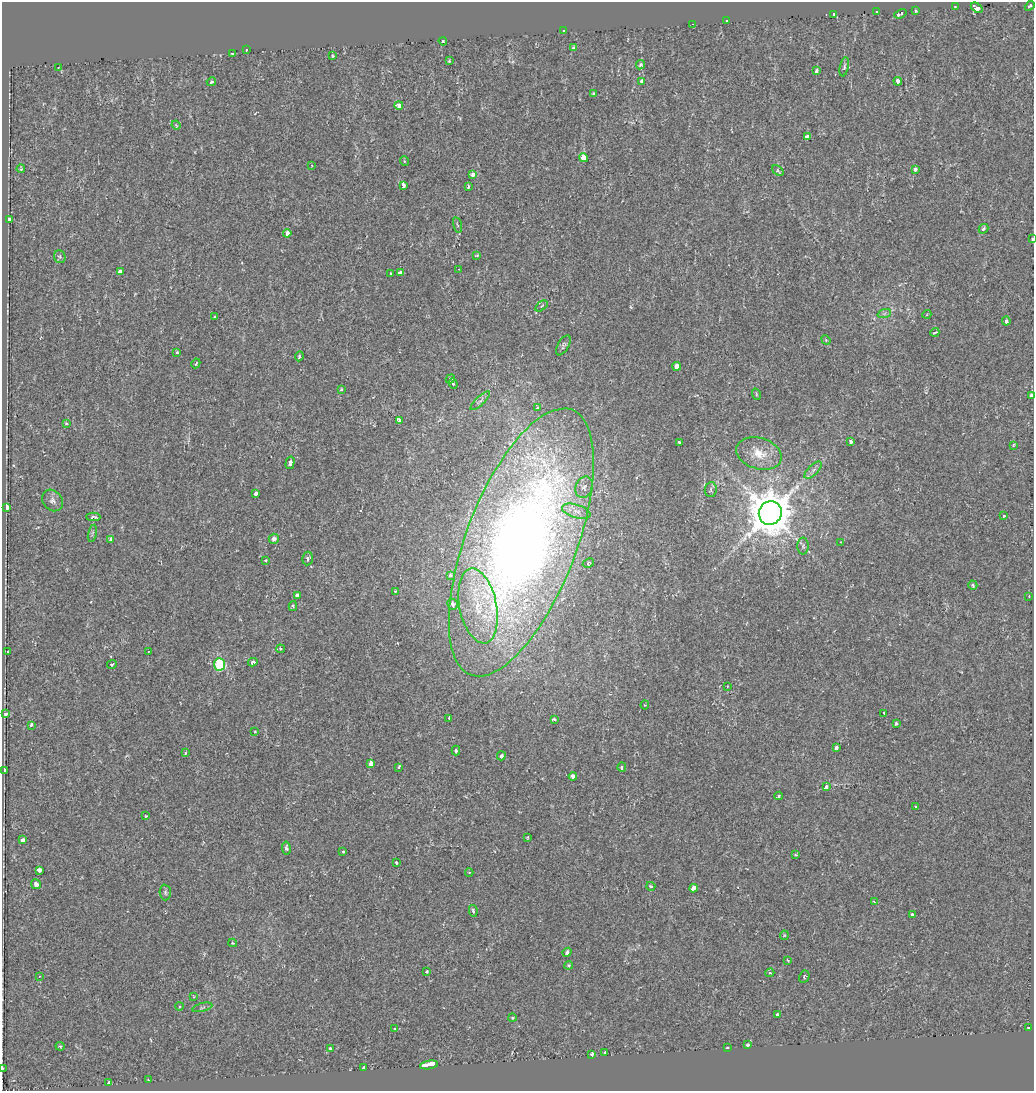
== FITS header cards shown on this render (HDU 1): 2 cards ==
NAXIS1  =                 1032
NAXIS2  =                 1089

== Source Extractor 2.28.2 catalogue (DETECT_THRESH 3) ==
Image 1032 x 1089 px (HDU 1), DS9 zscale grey, 1 PNG px = 1 image px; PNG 1036 x 1093 px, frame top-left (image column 1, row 1089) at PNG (2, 2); each listed source drawn as its Kron ellipse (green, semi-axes under 4 px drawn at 4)
Background 1.21e-04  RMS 0.007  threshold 0.021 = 3 sigma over >= 5 px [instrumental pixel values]
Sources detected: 170; all 170 listed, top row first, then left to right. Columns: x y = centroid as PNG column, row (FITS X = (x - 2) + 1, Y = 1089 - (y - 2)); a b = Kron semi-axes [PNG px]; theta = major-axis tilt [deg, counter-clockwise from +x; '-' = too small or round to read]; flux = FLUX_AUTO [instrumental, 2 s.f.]
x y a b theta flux
955 6 3 3 - 1.3
1030 6 5 4 - 0.86
977 8 6 4 -36 17
915 10 3 3 - 1.1
876 11 3 2 - 0.55
833 14 3 2 - 0.41
900 14 6 3 21 7.2
726 21 3 2 - 0.73
693 24 3 2 - 2.2
563 30 3 3 - 0.58
443 41 4 3 - 0.54
574 47 4 3 - 1.3
246 50 4 2 - 1.4
232 54 3 3 - 8.6
332 56 3 3 - 0.9
449 61 3 3 - 0.49
641 65 5 4 - 1.1
844 67 10 4 77 1
58 68 4 2 - 0.26
816 71 4 3 - 1.6
642 81 3 3 - 4.9
898 81 4 4 - 3.1
211 82 5 4 - 0.78
594 94 4 3 - 2.6
399 105 4 4 - 4.2
176 125 4 3 - 0.46
807 137 3 3 - 3.4
583 158 4 4 - 10
404 161 5 3 - 0.43
312 165 3 3 - 0.32
21 169 4 3 - 0.81
915 169 3 3 - 4.1
778 171 6 4 -39 0.63
473 175 4 3 - 3.7
403 185 4 3 - 9.5
468 186 3 3 - 1.8
9 219 3 3 - 1.6
457 225 8 3 -76 0.74
983 229 5 4 - 1.4
287 233 4 4 - 2.4
1032 239 3 3 - 0.49
477 255 4 3 - 0.77
60 257 6 5 - 0.89
459 269 2 2 - 0.26
120 271 4 3 - 1.9
391 273 3 2 - 0.42
400 273 4 3 - 11
541 306 7 4 37 0.86
884 314 7 4 19 0.9
927 314 4 3 - 0.36
215 317 4 2 - 0.38
1006 321 4 4 - 1.3
935 332 4 3 - 1.5
826 340 5 4 - 0.51
563 345 11 5 61 1.2
177 352 4 4 - 0.57
299 356 5 3 - 0.63
196 363 5 2 - 0.49
677 366 4 4 - 6
450 379 5 4 - 1.4
453 384 5 4 - 0.64
341 389 4 3 - 0.75
756 394 6 3 -72 0.47
1031 396 4 3 - 7.5
480 401 13 4 44 1.4
537 408 4 3 - 1
399 420 3 3 - 3.2
66 423 4 4 - 0.63
851 442 4 3 - 1.7
679 443 3 3 - 1.7
1013 445 4 3 - 0.46
759 453 23 15 -17 10
290 463 6 4 76 1.7
813 470 11 5 45 1.7
584 487 11 8 65 2
711 490 7 6 - 1.1
256 493 4 3 - 4
52 500 12 9 -50 2.2
6 507 3 3 - 33
576 511 15 6 -17 3.3
770 513 12 11 - 1600
1004 516 4 3 - 0.5
93 517 7 4 -2 1.2
92 533 8 3 77 0.81
111 539 3 3 - 3.7
274 539 5 5 - 1.6
521 542 142 55 69 590
841 542 3 3 - 0.51
803 546 8 5 -90 1.4
308 558 7 5 80 1.2
266 560 3 3 - 3.2
588 563 6 3 28 0.56
450 575 3 3 - 2.5
973 585 5 4 - 0.88
395 591 3 3 - 0.47
297 595 3 3 - 4.2
1029 596 3 3 - 0.25
453 604 5 5 - 2.5
293 606 5 3 - 0.67
478 606 38 18 -79 24
280 649 4 4 - 0.88
149 651 3 3 - 0.44
7 652 2 2 - 0.36
253 662 4 4 - 2
112 664 5 3 - 0.56
220 664 6 5 - 36
727 686 3 2 - 0.48
645 705 4 4 - 0.47
6 714 3 3 - 1.2
884 714 4 3 - 2
449 718 4 2 - 0.51
554 720 3 3 - 7.6
896 724 3 3 - 1.1
31 725 4 3 - 1.8
255 731 3 2 - 0.44
836 748 4 3 - 3.5
456 750 5 3 - 1.3
185 753 3 3 - 1
501 756 4 4 - 1.9
371 764 4 3 - 4.3
399 767 4 3 - 1.2
622 767 5 3 - 6.9
4 771 3 3 - 5.6
573 776 4 4 - 3.3
826 787 4 3 - 4.6
778 796 4 3 - 0.65
916 807 4 3 - 4.1
146 816 3 3 - 0.35
528 837 3 3 - 0.68
23 840 4 3 - 5.4
286 848 6 4 -80 1.2
343 852 3 3 - 1.8
796 855 3 2 - 0.63
396 863 3 3 - 1.1
39 870 3 3 - 4.3
469 872 4 3 - 0.42
36 884 5 5 - 2.2
651 886 4 3 - 0.65
693 888 4 3 - 10
165 892 8 5 -88 0.98
874 902 3 3 - 1.1
473 911 6 4 -79 0.96
912 914 3 3 - 1.8
784 935 5 4 - 0.5
233 943 4 3 - 0.61
567 952 5 4 - 1.4
788 960 3 2 - 0.47
569 965 4 4 - 0.91
427 971 3 3 - 0.72
770 973 4 4 - 0.57
39 976 3 2 - 3.6
804 977 6 5 - 0.82
194 997 4 2 - 0.32
179 1007 4 4 - 0.81
202 1007 10 3 14 0.97
778 1014 4 3 - 1.7
512 1018 4 3 - 0.61
1028 1028 3 2 - 0.35
395 1029 3 3 - 1.1
747 1045 3 3 - 4.9
60 1046 4 4 - 0.52
727 1048 3 3 - 2.2
330 1049 4 3 - 2.6
605 1053 4 3 - 0.73
592 1054 3 3 - 2.9
429 1065 9 3 9 170
2 1068 3 2 - 1.3
364 1068 3 3 - 19
148 1080 3 2 - 0.39
109 1083 4 3 - 7.4
At the frame edge (FLAGS 8, measured only in part): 3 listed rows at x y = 1032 239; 1031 396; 2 1068